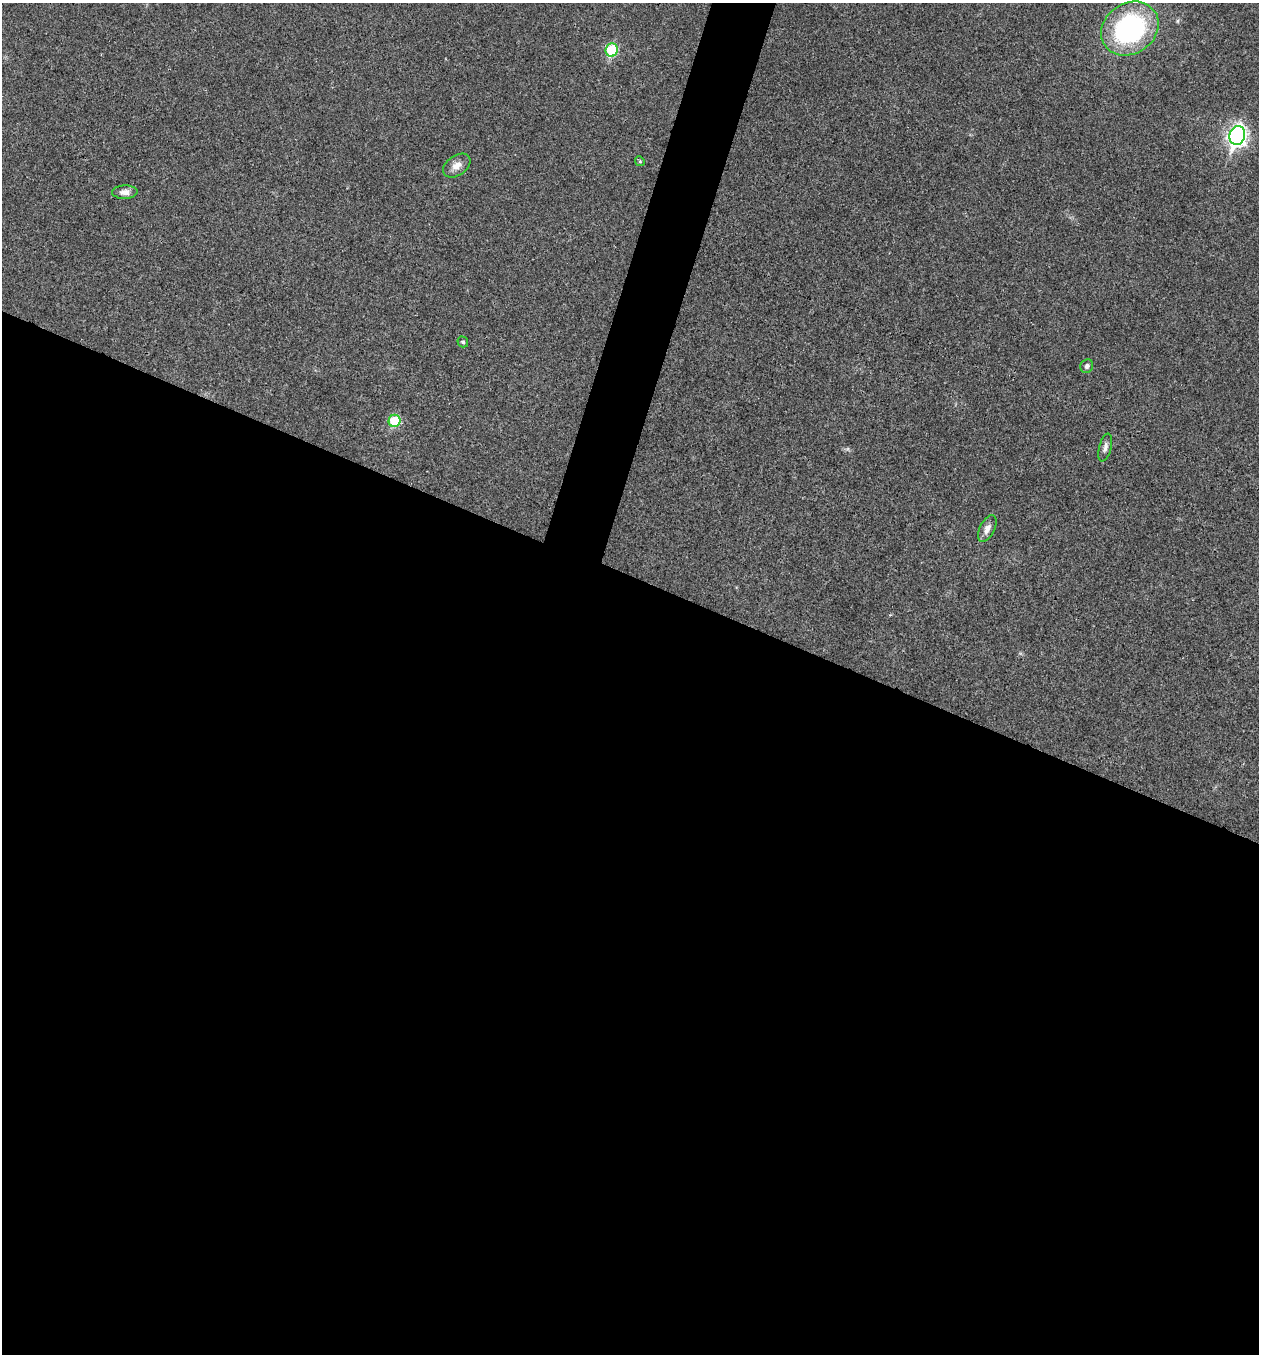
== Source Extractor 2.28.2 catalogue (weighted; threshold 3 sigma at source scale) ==
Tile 14 of 4 x 4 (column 2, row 4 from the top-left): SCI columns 1525-2781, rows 3-1354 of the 5432 x 5417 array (HDU 1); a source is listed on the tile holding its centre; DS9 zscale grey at full resolution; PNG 1261 x 1356 px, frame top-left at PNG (2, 3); each listed source drawn as its Kron ellipse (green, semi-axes under 4 px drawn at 4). Shown black and unused: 60% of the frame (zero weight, under 3 of 4 exposures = <1% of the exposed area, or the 3 px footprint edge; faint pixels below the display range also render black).
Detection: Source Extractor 2.28.2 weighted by HDU 2 'WHT'; one run over the whole footprint, this tile lists its part. Background 0.0212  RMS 0.004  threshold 0.0179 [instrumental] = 3 sigma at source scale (4.5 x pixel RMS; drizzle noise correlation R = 1.50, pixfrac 1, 0.05/0.05 arcsec/px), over >= 5 px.
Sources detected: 11; all 11 listed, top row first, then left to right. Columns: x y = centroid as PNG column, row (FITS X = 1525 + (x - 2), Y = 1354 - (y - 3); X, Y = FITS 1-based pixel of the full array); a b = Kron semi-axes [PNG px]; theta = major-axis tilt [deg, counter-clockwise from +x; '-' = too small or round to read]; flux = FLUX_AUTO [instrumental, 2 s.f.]
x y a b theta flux
1130 29 30 25 35 70
612 50 7 6 - 28
1237 136 9 7 72 190
640 161 5 4 - 0.54
457 166 15 10 35 3.5
125 192 12 6 2 2.6
463 342 5 5 - 0.76
1087 366 7 6 - 1.2
395 421 6 6 - 19
1105 447 14 6 75 1.7
987 529 14 7 64 2.9